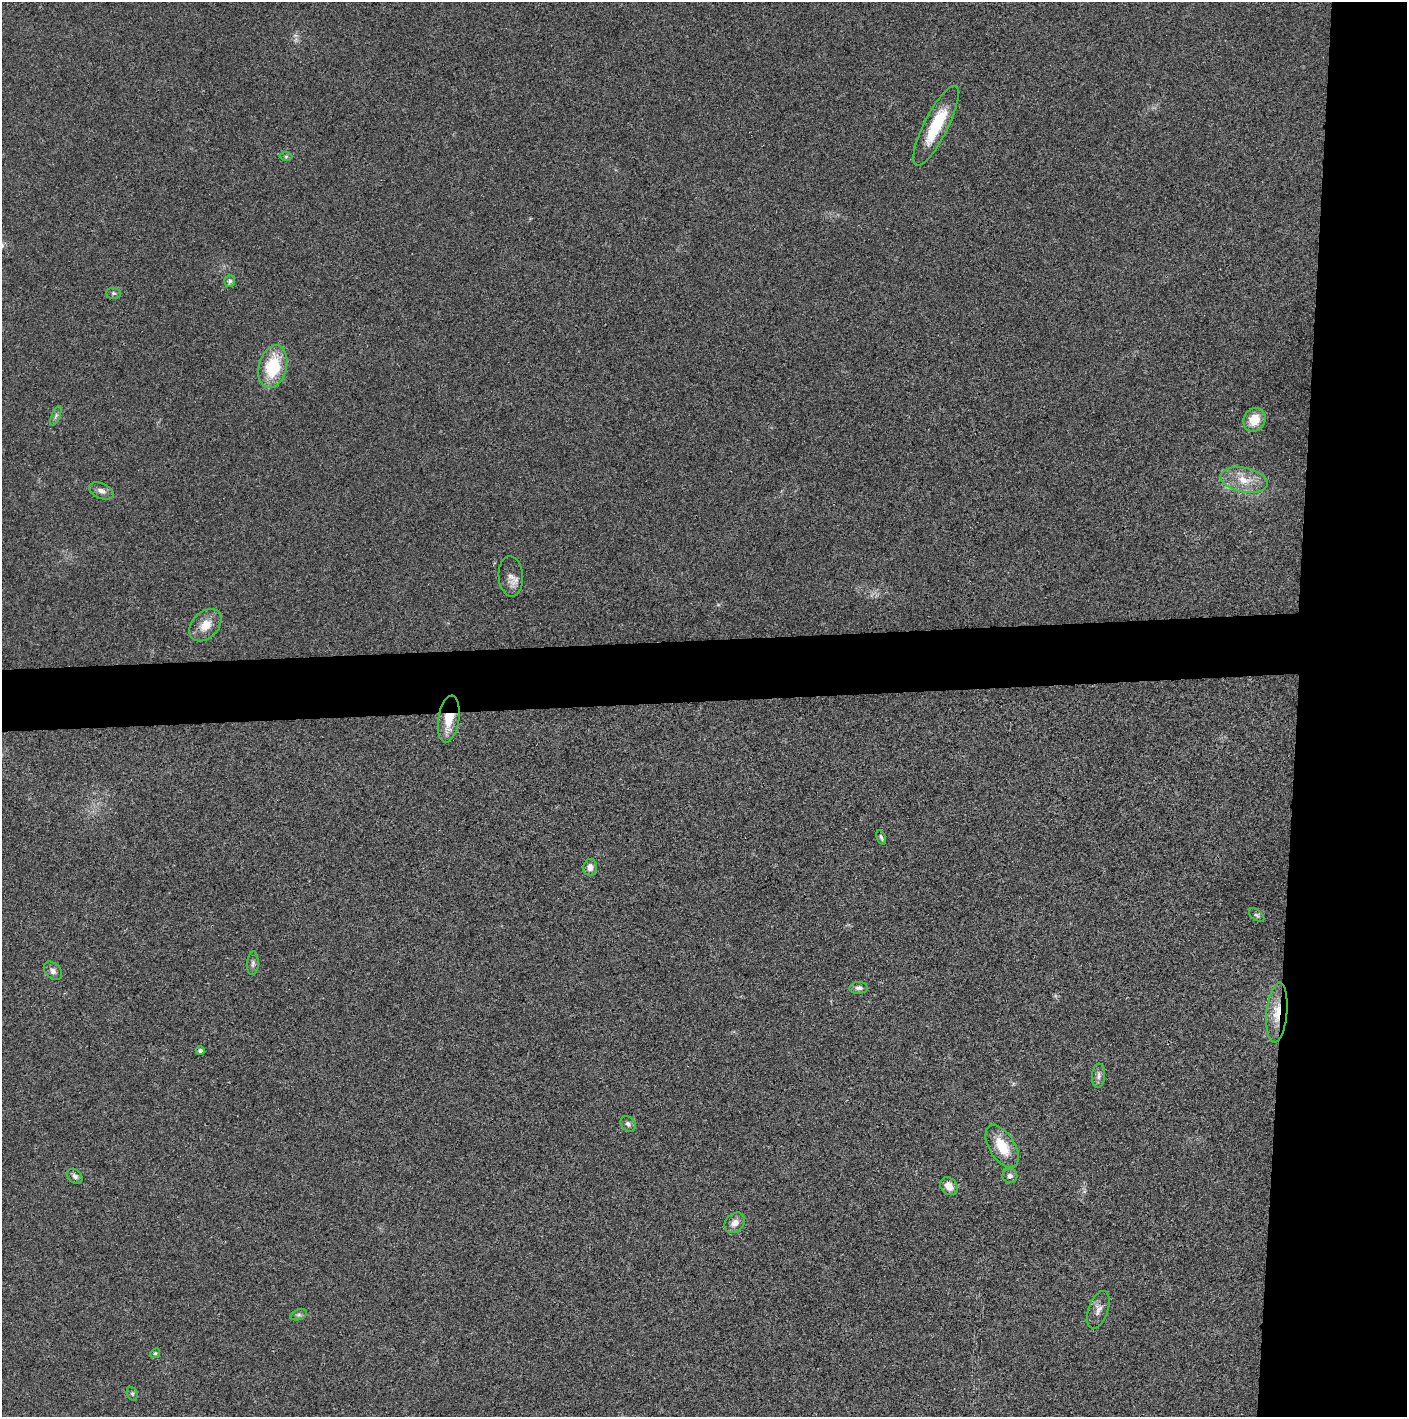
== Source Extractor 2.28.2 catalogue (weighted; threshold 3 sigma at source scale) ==
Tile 6 of 3 x 3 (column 3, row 2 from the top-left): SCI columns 2816-4220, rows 1415-2829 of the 4221 x 4243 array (HDU 1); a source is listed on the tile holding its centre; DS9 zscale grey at full resolution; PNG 1409 x 1419 px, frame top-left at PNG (2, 2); each listed source drawn as its Kron ellipse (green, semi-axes under 4 px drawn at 4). Shown black and unused: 12% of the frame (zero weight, under 3 of 4 exposures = <1% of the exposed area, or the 3 px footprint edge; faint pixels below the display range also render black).
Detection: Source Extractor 2.28.2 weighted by HDU 2 'WHT'; one run over the whole footprint, this tile lists its part. Background 0.019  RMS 0.005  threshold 0.0224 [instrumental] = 3 sigma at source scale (4.5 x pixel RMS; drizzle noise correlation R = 1.50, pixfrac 1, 0.05/0.05 arcsec/px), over >= 5 px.
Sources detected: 31; all 31 listed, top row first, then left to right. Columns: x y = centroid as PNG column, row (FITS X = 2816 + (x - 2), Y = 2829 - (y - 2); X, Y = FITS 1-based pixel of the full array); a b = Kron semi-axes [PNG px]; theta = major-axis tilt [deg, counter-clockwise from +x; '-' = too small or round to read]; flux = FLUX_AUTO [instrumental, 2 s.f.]
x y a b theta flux
936 126 44 12 63 22
286 156 6 4 1 0.72
230 281 6 5 - 1.5
113 293 7 5 -1 0.91
273 366 22 14 76 25
56 416 10 4 68 1.3
1254 420 12 10 60 9.7
1244 480 24 12 -11 9.8
101 491 13 7 -23 2.5
511 576 20 12 -87 4.4
205 625 19 13 46 7.4
449 719 24 10 82 12
881 837 7 3 -66 0.85
590 867 8 7 - 3.1
1257 915 9 5 -37 1
253 963 12 5 86 1.5
53 971 10 7 -47 2.2
859 988 9 6 2 1.7
1277 1013 30 10 85 10
200 1051 4 4 - 1.4
1099 1076 12 6 85 2.1
628 1124 8 6 -49 1.4
1002 1146 24 12 -58 13
75 1176 9 6 -44 1.5
1010 1176 7 7 - 2
949 1186 10 8 -46 4.5
735 1223 11 9 44 3.3
1098 1310 19 10 71 3.5
299 1315 8 5 18 1.1
155 1353 5 4 - 0.66
132 1394 7 5 -69 0.82
Overlapping masked pixels (flux is a lower limit): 2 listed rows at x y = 449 719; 1277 1013